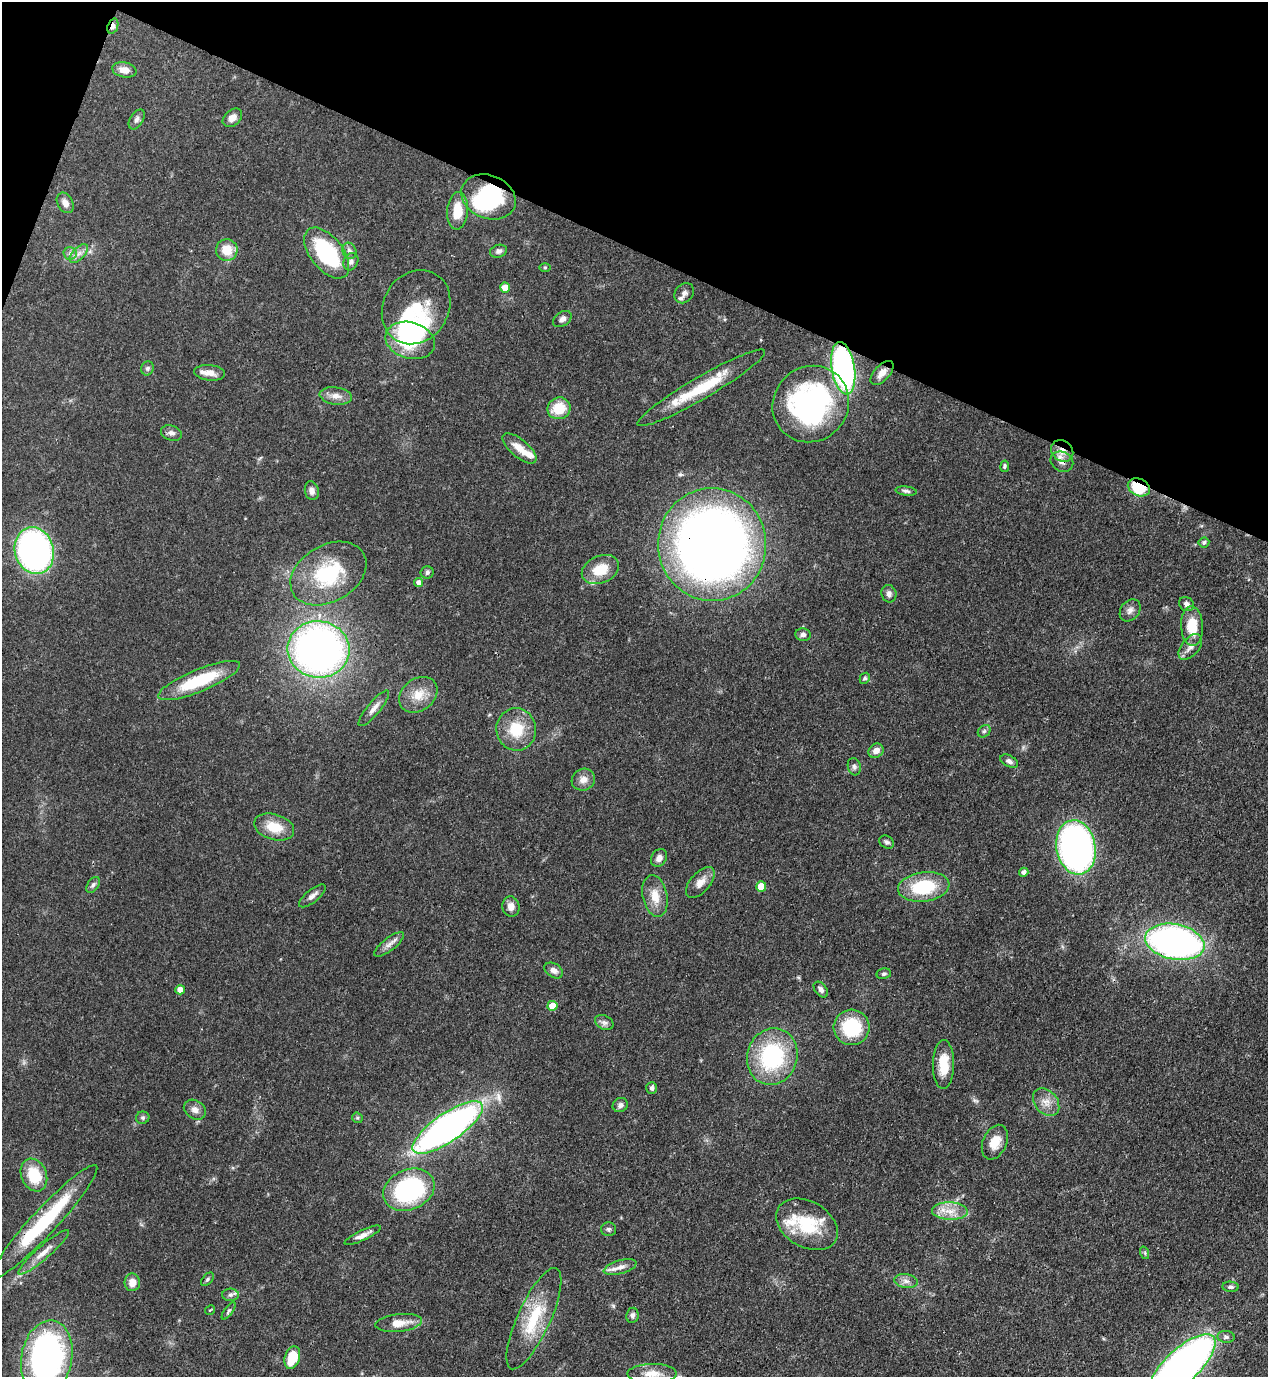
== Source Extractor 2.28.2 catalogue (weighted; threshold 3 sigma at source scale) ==
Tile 2 of 4 x 4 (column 2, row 1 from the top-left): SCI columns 1619-2884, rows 4165-5539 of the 5638 x 5579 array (HDU 1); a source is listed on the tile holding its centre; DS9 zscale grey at full resolution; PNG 1270 x 1379 px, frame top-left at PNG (2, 2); each listed source drawn as its Kron ellipse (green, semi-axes under 4 px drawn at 4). Shown black and unused: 19% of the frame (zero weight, under 3 of 4 exposures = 7% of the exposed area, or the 3 px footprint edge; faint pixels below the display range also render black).
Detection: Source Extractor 2.28.2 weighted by HDU 2 'WHT'; one run over the whole footprint, this tile lists its part. Background 0.0512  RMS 0.0033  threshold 0.0147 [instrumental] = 3 sigma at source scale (4.5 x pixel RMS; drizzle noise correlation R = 1.50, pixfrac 1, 0.05/0.05 arcsec/px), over >= 5 px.
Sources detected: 126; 6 inside a brighter object's white glare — neither listed nor drawn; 4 inside a brighter listed object's ellipse — not listed separately; the other 116 listed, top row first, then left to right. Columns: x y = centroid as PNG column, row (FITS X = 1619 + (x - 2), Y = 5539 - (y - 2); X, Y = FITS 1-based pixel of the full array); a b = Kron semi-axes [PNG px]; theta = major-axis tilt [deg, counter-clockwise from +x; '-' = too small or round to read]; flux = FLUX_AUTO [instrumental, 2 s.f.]
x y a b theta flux
113 26 8 5 69 2.2
124 70 12 7 -11 3.1
232 118 11 7 41 2.2
137 119 11 6 58 1.2
488 197 28 21 -22 31
65 203 11 7 -61 1.9
458 211 19 10 85 7
227 250 11 11 - 5.9
349 251 8 6 -70 1.2
498 251 8 6 18 0.97
70 253 6 6 - 0.96
79 253 12 6 47 1.7
327 253 30 16 -52 30
351 262 9 7 65 1.3
545 267 5 3 - 0.37
505 288 5 5 - 4.1
684 293 11 9 49 1.8
416 307 38 33 59 15
562 319 10 7 34 1.5
410 340 25 18 -16 22
147 368 7 6 - 0.79
843 368 26 11 -81 86
210 373 15 8 -6 2.9
882 373 15 7 47 2.7
701 388 73 11 30 16
336 396 16 8 -8 2.6
811 404 39 37 46 73
559 408 11 11 - 8
171 433 10 7 -17 1.4
519 448 21 9 -40 4
1062 451 12 10 -41 3.6
1062 462 12 9 -31 2.1
1005 466 5 4 - 0.67
1139 487 11 8 -25 14
312 491 9 7 -77 1.6
906 491 10 4 -7 0.9
1204 542 5 5 - 0.8
712 545 56 54 -87 300
34 551 24 19 -75 100
600 569 19 13 25 8.2
328 573 41 28 30 24
427 573 6 6 - 0.83
419 582 5 4 - 1.4
889 594 9 7 -74 1.2
1186 604 8 6 -34 1.4
1130 610 12 9 53 1.7
1192 626 20 11 -87 8.4
803 635 8 6 -10 1.1
1190 647 15 8 50 2.2
318 649 31 28 -6 190
865 678 6 5 - 0.7
199 681 44 11 22 18
418 695 21 16 37 6
374 708 22 6 50 2.4
516 729 21 20 - 10
984 731 7 5 43 0.76
876 751 8 6 35 2.1
1009 761 9 5 -28 1.1
854 767 9 6 -75 0.94
583 780 12 10 28 2.5
274 827 20 12 -17 7.7
887 842 8 6 -31 0.87
1076 847 27 19 -80 130
659 858 9 7 59 1.7
1024 872 5 4 - 1.3
700 882 18 10 49 3
93 885 9 5 54 0.86
761 886 5 5 - 6.4
924 887 26 14 7 18
312 896 16 6 39 1.8
655 896 21 12 -78 5.1
511 907 10 8 -77 2.3
1175 942 30 17 -11 120
389 944 18 6 38 2
554 970 10 7 -33 1.6
884 974 7 5 10 0.68
821 989 9 6 -52 1.1
180 990 4 4 - 2.2
552 1006 5 5 - 6.3
604 1022 10 7 -24 1.2
851 1027 18 17 - 17
772 1057 28 25 73 35
944 1064 24 10 89 7.3
652 1088 6 5 - 0.91
1046 1102 15 11 -49 3.4
620 1105 8 7 - 1.2
195 1110 12 9 -33 2
143 1118 7 6 - 0.67
357 1118 5 5 - 0.51
448 1127 41 14 34 160
995 1142 18 12 66 4.7
34 1175 17 12 -68 11
409 1190 26 20 23 43
950 1211 18 9 -2 4.3
44 1222 76 13 47 28
807 1224 33 23 -30 17
609 1229 7 7 - 0.81
363 1235 20 5 25 2.2
44 1252 33 6 41 4
1145 1253 6 4 -72 0.47
620 1267 17 6 15 2.3
207 1279 8 5 46 0.62
906 1281 12 7 -8 1.8
132 1282 9 8 - 3.2
1231 1287 8 5 -5 0.83
230 1295 8 6 0 1
210 1310 5 3 - 0.28
229 1311 10 4 55 0.66
632 1315 8 6 82 0.99
534 1319 55 16 65 16
399 1323 23 9 6 4.8
1226 1337 8 6 -6 0.94
47 1358 38 25 79 100
292 1358 12 7 74 10
1182 1366 43 17 43 180
652 1374 24 9 1 4.2
Overlapping masked pixels (flux is a lower limit): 10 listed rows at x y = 113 26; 488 197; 843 368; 882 373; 1062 451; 1062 462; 1139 487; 712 545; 1175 942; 44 1222
Isophote crosses this tile's border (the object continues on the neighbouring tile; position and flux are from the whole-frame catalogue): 2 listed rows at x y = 47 1358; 1182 1366